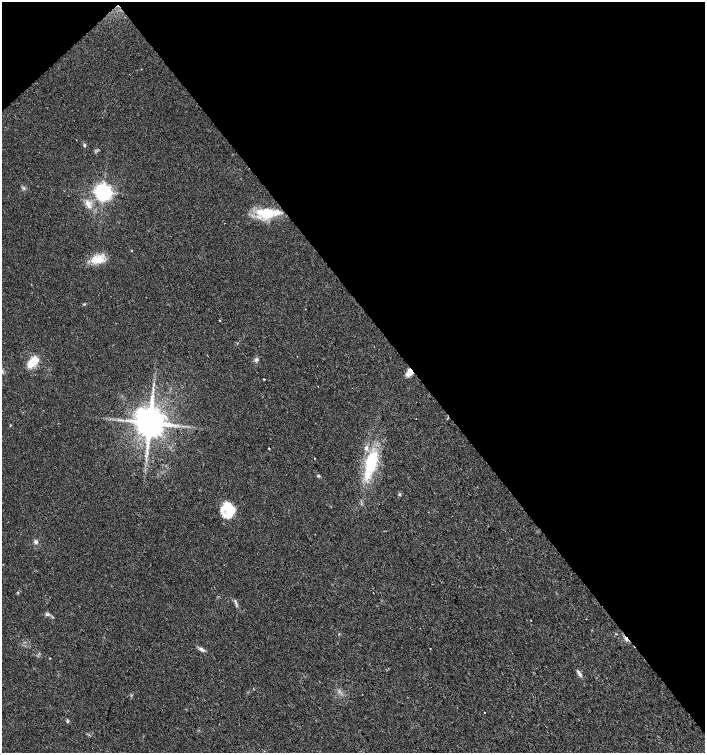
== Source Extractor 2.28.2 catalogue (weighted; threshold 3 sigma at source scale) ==
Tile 3 of 4 x 4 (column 3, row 1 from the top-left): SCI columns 2959-4363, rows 4514-6015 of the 5979 x 6015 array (HDU 1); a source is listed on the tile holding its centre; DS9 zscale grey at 2 x 2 block average (1 PNG px = mean of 2 x 2 image px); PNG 707 x 755 px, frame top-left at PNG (2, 2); no overlay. Shown black and unused: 42% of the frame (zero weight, under 2 of 3 exposures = <1% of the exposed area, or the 3 px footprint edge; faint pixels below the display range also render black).
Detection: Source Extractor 2.28.2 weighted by HDU 2 'WHT'; one run over the whole footprint, this tile lists its part. Background 0.0447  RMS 0.0057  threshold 0.0256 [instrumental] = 3 sigma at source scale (4.5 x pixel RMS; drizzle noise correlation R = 1.50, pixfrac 1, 0.0396/0.0396 arcsec/px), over >= 5 px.
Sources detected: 33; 2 inside a brighter listed object's ellipse — not listed separately; the other 31 listed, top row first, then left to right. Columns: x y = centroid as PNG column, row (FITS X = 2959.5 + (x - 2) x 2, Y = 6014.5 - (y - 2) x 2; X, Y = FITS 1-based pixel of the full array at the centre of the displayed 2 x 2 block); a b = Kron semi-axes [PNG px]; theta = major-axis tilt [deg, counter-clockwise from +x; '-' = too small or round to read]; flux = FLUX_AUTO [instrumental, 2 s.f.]
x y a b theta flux
84 145 6 2 -62 1.2
24 188 4 2 - 1.3
103 192 5 5 - 610
88 204 11 6 -54 8.6
266 213 26 11 1 41
131 251 2 2 - 0.5
98 260 19 10 4 20
219 320 2 2 - 2.8
256 359 6 4 24 2.8
33 362 15 7 41 23
410 372 8 6 63 10
264 379 2 2 - 1.8
152 395 3 2 - 1.3
150 423 7 6 - 3300
269 448 3 2 - 0.69
314 458 2 2 - 0.59
371 463 29 11 73 71
318 476 3 2 - 1.2
400 494 4 3 - 1.4
230 510 16 12 88 35
36 542 5 4 - 3.1
373 592 2 2 - 0.72
235 601 7 2 -60 1.5
48 614 3 3 - 1.6
531 620 2 2 - 0.6
626 638 7 3 -58 3.7
430 648 2 2 - 0.9
201 649 7 4 -44 3.9
580 674 8 3 -54 3.5
485 712 2 2 - 20
67 721 4 3 - 1.6
Overlapping masked pixels (flux is a lower limit): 2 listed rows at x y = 410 372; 626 638
Diffuse or blended objects may show on this block-average render without a row.